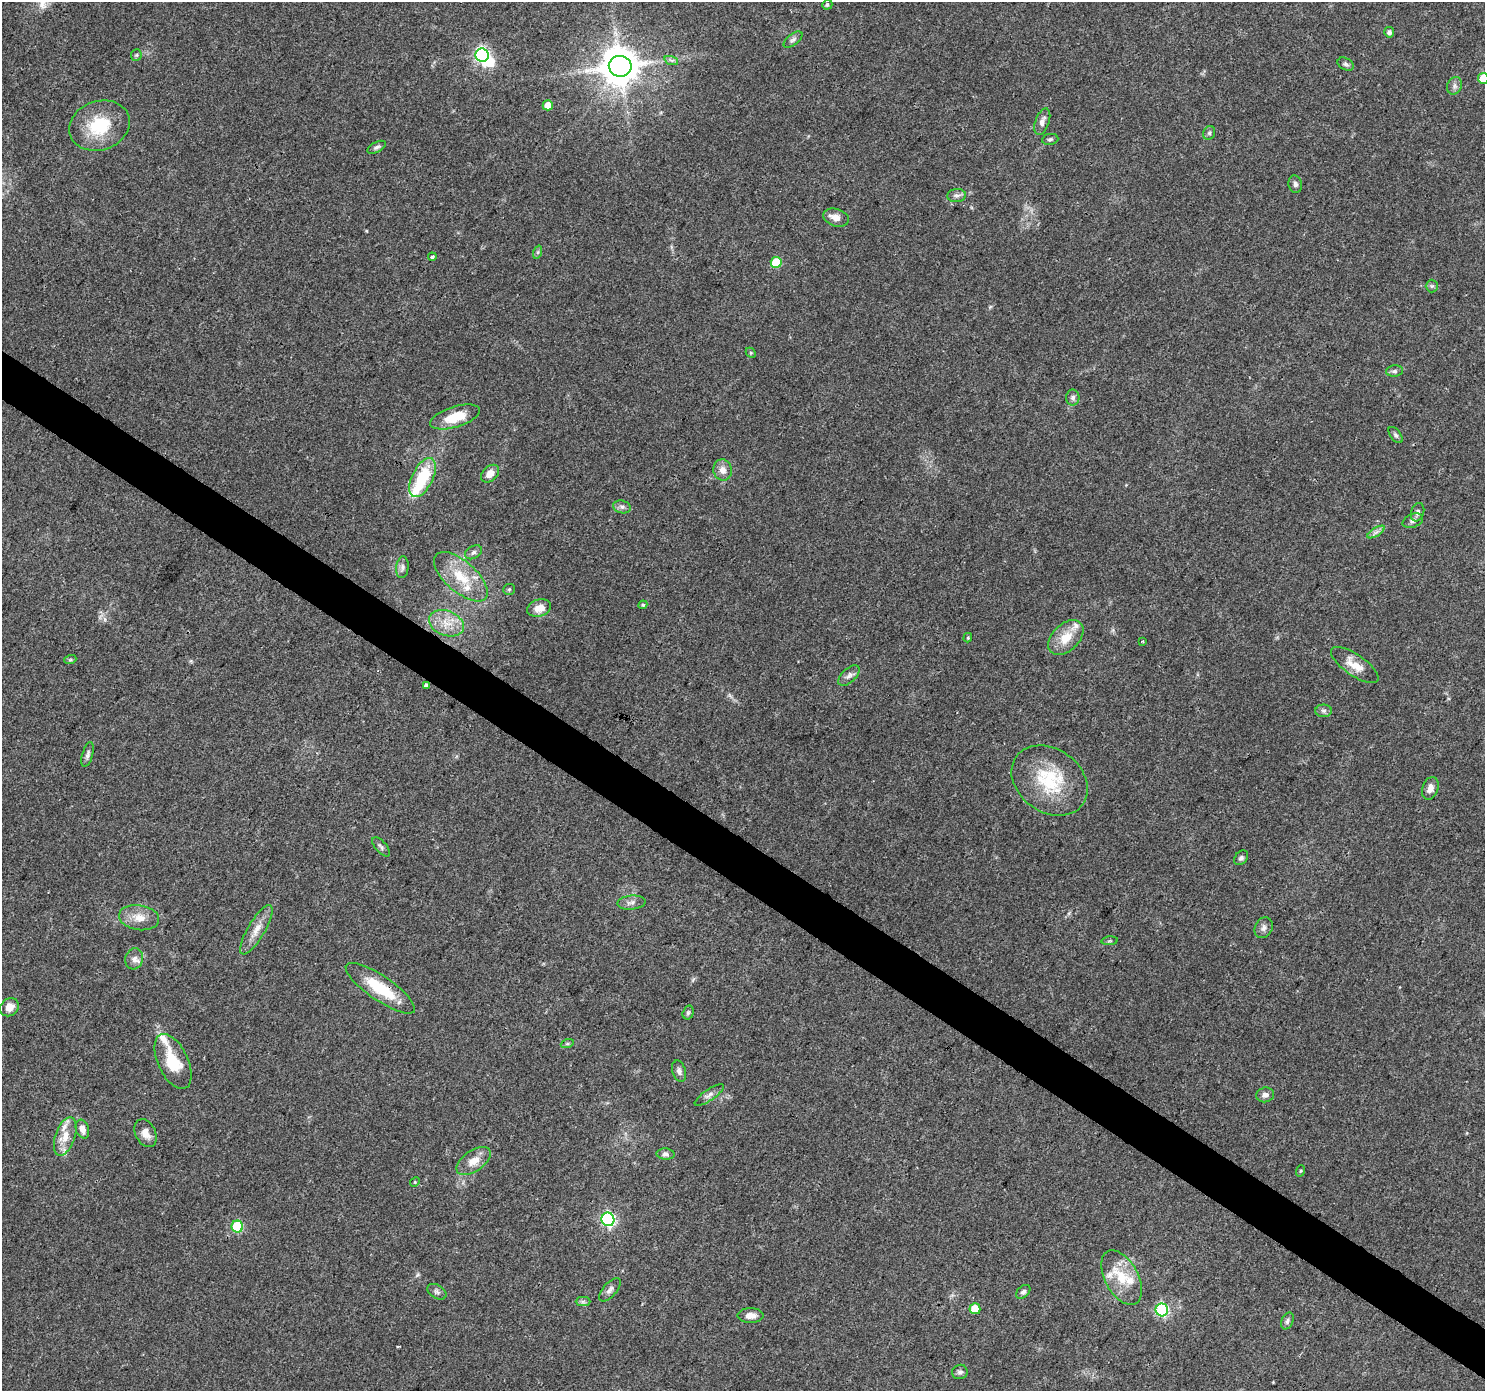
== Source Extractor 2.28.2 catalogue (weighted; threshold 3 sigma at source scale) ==
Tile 6 of 4 x 4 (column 2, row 2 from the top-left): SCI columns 1484-2966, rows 2964-4352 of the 5942 x 5993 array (HDU 1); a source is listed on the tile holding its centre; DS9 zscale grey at full resolution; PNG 1487 x 1393 px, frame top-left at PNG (2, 2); each listed source drawn as its Kron ellipse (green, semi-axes under 4 px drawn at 4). Shown black and unused: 4% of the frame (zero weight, under 3 of 4 exposures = <1% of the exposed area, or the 3 px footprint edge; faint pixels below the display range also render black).
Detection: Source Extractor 2.28.2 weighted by HDU 2 'WHT'; one run over the whole footprint, this tile lists its part. Background 0.0446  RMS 0.0036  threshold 0.016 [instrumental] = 3 sigma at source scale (4.5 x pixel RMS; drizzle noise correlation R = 1.50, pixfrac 1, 0.0396/0.0396 arcsec/px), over >= 5 px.
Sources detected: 95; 1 inside a brighter object's white glare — neither listed nor drawn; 6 inside a brighter listed object's ellipse — not listed separately; the other 88 listed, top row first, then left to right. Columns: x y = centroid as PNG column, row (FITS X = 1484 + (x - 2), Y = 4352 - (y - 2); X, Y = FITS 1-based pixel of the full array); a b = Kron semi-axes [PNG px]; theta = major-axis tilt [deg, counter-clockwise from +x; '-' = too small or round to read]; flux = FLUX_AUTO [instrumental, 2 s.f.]
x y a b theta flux
827 5 5 5 - 0.68
1389 32 5 5 - 1.1
793 40 11 5 37 1
136 55 6 5 - 0.54
482 55 7 6 - 76
671 60 7 4 -19 0.71
1346 64 8 6 -28 0.85
620 66 11 10 - 1100
1483 78 5 5 - 12
1454 86 9 7 70 1.3
548 105 5 5 - 4.6
1042 122 14 7 69 1.9
99 126 31 24 19 16
1209 133 7 5 64 0.77
1050 139 8 5 8 0.81
377 147 10 5 27 0.92
1295 184 9 6 -80 1.1
957 196 9 6 4 1.3
836 218 13 8 -16 2.9
538 252 7 4 72 0.64
432 257 4 3 - 0.61
776 262 5 5 - 14
1432 286 6 6 - 0.74
751 353 6 4 -46 0.45
1394 371 8 5 7 0.92
1073 398 8 6 -90 1.1
455 417 26 10 17 8.9
1395 435 9 5 -53 0.83
723 470 10 9 - 2.7
490 474 10 7 42 3
422 478 21 10 63 17
622 507 9 6 -15 1.2
1418 512 9 6 72 1.3
1413 521 11 6 21 1.4
1376 532 9 4 32 1.1
474 552 9 6 30 1
402 567 11 6 83 1.2
461 577 33 15 -41 12
509 589 6 5 - 0.52
643 605 4 4 - 0.43
539 608 12 8 16 3.9
446 623 18 12 -22 5.9
968 638 5 4 - 0.46
1066 638 21 13 44 6.9
1143 641 4 3 - 0.34
70 660 6 4 18 0.51
1355 665 28 10 -35 5.5
849 675 13 7 43 1.7
426 685 4 3 - 0.88
1324 711 8 6 0 1
88 754 13 5 74 1.2
1050 780 41 31 -36 23
1430 788 11 8 71 2.4
381 847 12 5 -49 1
1241 858 8 6 48 0.9
632 903 14 7 5 1.7
139 918 20 12 -9 5
1264 928 11 8 61 1.5
256 930 28 8 59 4.4
1110 941 8 3 5 0.48
134 959 10 9 - 2.1
380 988 41 12 -34 15
9 1007 10 8 39 3.4
688 1013 7 5 74 0.7
567 1044 6 4 18 0.58
173 1061 29 15 -65 12
679 1071 11 6 -73 1.3
709 1095 17 5 34 1.5
1265 1095 9 7 14 1.5
82 1129 9 6 -73 2.3
145 1133 15 10 -63 3.4
65 1136 20 10 70 5.1
665 1154 9 5 -3 1.1
474 1161 19 10 33 4.4
1300 1171 6 3 71 0.43
415 1182 5 4 - 0.42
608 1219 7 6 - 72
237 1226 6 5 - 28
1122 1278 30 16 -62 11
610 1290 14 6 49 1.5
437 1292 10 6 -32 1.1
1023 1292 8 5 43 1
583 1302 7 4 0 0.79
975 1309 5 5 - 9.1
1162 1310 6 6 - 56
751 1316 13 7 0 2.7
1287 1321 9 6 67 0.94
960 1372 8 7 - 1
Overlapping masked pixels (flux is a lower limit): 1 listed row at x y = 380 988
Isophote crosses this tile's border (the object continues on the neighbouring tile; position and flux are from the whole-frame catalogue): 1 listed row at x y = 1483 78